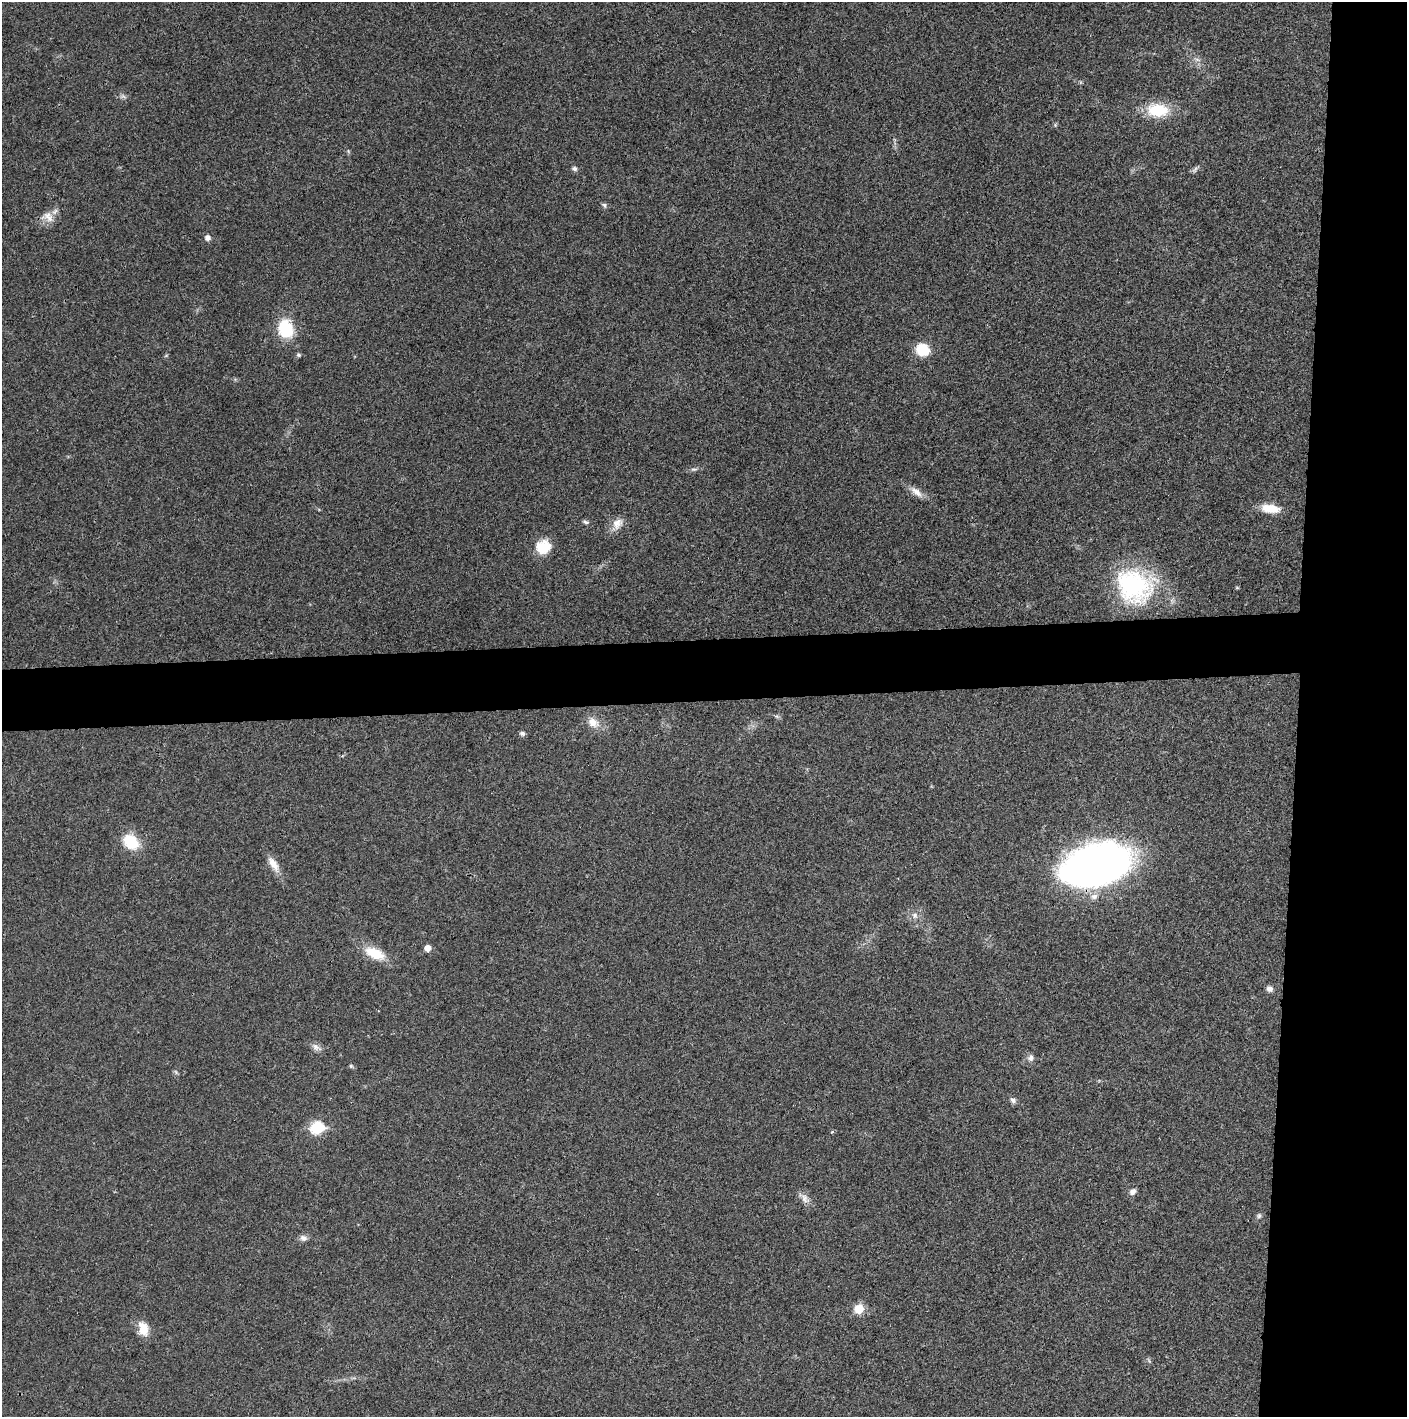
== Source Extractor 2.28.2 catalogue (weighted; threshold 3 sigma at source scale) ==
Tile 6 of 3 x 3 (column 3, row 2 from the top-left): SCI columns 2814-4218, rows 1416-2830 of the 4219 x 4245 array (HDU 1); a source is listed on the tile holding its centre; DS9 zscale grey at full resolution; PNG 1409 x 1419 px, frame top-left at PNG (2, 2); no overlay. Shown black and unused: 12% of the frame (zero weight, under 3 of 4 exposures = <1% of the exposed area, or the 3 px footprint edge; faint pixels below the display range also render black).
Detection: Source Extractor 2.28.2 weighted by HDU 2 'WHT'; one run over the whole footprint, this tile lists its part. Background 0.0193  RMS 0.0041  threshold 0.0185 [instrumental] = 3 sigma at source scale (4.5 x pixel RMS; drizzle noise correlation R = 1.50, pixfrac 1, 0.05/0.05 arcsec/px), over >= 5 px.
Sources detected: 43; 1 inside a brighter listed object's ellipse — not listed separately; the other 42 listed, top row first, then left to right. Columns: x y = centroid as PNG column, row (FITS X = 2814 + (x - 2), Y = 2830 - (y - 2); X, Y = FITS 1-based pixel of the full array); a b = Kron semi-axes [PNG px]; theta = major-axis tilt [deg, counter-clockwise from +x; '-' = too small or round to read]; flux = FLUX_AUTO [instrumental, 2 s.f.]
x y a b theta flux
1197 59 7 4 -1 0.99
123 96 8 6 5 1.1
1158 110 29 17 -3 15
574 169 7 6 - 1
1195 170 10 5 49 1.1
604 205 7 6 - 0.96
48 217 18 12 -33 4.5
207 238 6 5 - 2
286 328 18 14 -75 19
922 350 13 11 -20 11
298 355 6 5 - 0.74
694 469 11 4 5 1
916 492 20 8 -39 3.6
1270 509 23 10 -8 7.2
585 522 9 5 -21 0.86
617 523 16 12 55 4.1
543 547 16 14 20 10
1134 586 45 39 -29 52
1237 588 5 3 - 0.4
593 722 17 12 -34 5.1
522 733 7 6 - 1.1
131 842 22 17 -42 11
273 864 22 9 -56 4.5
1096 865 54 30 16 300
915 915 10 8 -57 2
427 948 6 5 - 3.2
375 953 26 12 -24 11
1269 989 8 7 - 1.8
316 1047 14 8 -31 2.1
1031 1058 9 7 81 1.6
351 1066 5 5 - 0.64
176 1072 7 4 -71 0.64
1013 1100 9 7 -48 1.3
317 1128 7 6 - 36
832 1132 5 4 - 0.47
1133 1191 8 6 44 1.8
804 1198 19 8 -46 2.8
1259 1216 7 7 - 0.99
303 1238 10 8 -9 1.8
859 1309 11 10 - 5.9
143 1329 17 11 -76 6.8
1149 1360 8 3 -45 0.57